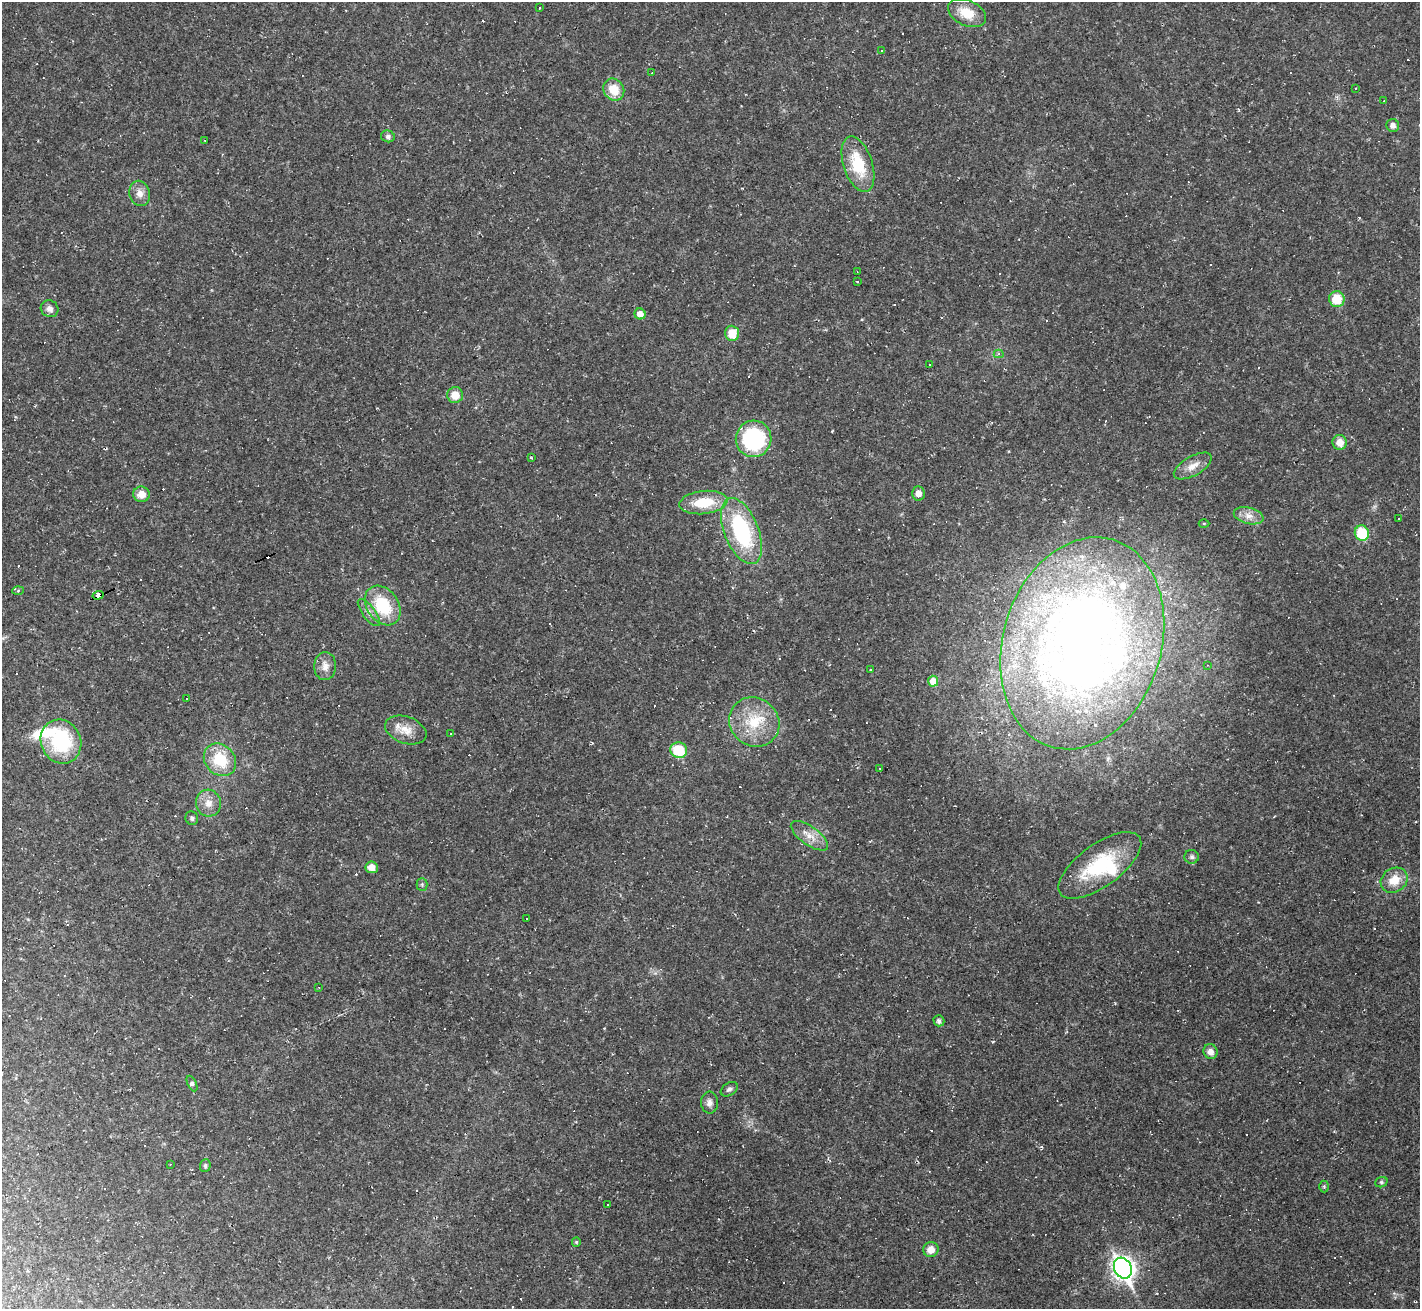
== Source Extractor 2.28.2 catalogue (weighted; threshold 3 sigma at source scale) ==
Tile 7 of 4 x 4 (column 3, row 2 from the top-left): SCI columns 2839-4256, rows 2899-4205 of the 5675 x 5664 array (HDU 1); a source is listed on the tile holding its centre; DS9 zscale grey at full resolution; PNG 1422 x 1311 px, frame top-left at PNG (2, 2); each listed source drawn as its Kron ellipse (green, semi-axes under 4 px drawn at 4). Shown black and unused: <1% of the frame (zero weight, under 2 of 3 exposures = <1% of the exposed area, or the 3 px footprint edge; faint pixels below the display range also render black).
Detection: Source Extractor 2.28.2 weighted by HDU 2 'WHT'; one run over the whole footprint, this tile lists its part. Background 0.0411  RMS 0.0068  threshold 0.0304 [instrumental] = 3 sigma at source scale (4.5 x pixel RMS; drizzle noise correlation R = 1.50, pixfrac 1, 0.05/0.05 arcsec/px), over >= 5 px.
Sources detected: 147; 70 cosmic-ray / hot-pixel residue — neither listed nor drawn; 4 inside a brighter listed object's ellipse — not listed separately; the other 73 listed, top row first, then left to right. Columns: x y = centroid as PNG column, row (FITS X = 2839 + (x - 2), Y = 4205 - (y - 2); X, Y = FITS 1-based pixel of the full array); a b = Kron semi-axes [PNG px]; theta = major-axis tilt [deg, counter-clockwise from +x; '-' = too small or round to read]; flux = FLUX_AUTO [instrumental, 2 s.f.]
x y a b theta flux
540 8 3 2 - 0.89
967 13 20 12 -24 14
882 51 3 2 - 0.73
652 73 3 2 - 0.85
1355 88 3 2 - 0.72
614 90 11 10 - 13
1384 101 3 2 - 0.68
1393 125 6 6 - 3.1
388 136 7 6 - 2
205 140 3 2 - 0.55
858 164 29 14 -72 28
140 193 13 10 -77 5.5
857 271 3 2 - 0.35
858 281 3 3 - 1.2
1337 299 8 7 - 15
50 309 9 8 - 3.5
640 314 5 5 - 5.9
732 333 7 7 - 13
999 354 5 4 - 2
930 364 3 3 - 5
455 395 8 8 - 9.3
754 439 18 18 - 75
1340 442 7 7 - 7
531 458 4 2 - 0.53
1193 466 21 9 30 7.4
918 493 7 6 - 4.6
141 494 8 7 - 7.4
703 502 24 11 6 21
1249 516 15 8 -14 5.7
1399 518 3 3 - 0.83
1204 524 5 3 - 0.67
741 531 35 17 -68 72
1362 533 8 7 - 29
18 591 6 4 3 0.8
98 595 5 3 - 75
383 606 21 15 -54 32
369 612 16 6 -53 3.9
1082 643 108 79 73 730
1207 665 4 2 - 0.4
325 666 14 11 87 5.5
870 670 3 2 - 0.86
933 681 5 5 - 8.4
186 699 3 2 - 0.55
754 722 26 24 -38 27
406 730 21 13 -19 10
451 734 3 2 - 0.48
61 742 22 20 -65 52
679 750 8 7 - 23
220 760 18 14 -46 25
880 768 3 2 - 0.49
208 803 13 12 - 7.4
192 818 7 6 - 1.8
809 836 22 9 -35 8.1
1192 857 7 7 - 1.8
1100 865 49 21 36 49
372 867 6 6 - 6
1394 880 14 11 34 12
422 884 6 5 - 1.2
527 918 3 3 - 13
319 987 4 2 - 0.47
939 1021 5 5 - 2.4
1210 1052 7 7 - 4.8
192 1083 8 4 -64 1.4
729 1089 9 6 33 2.1
709 1103 11 8 -87 3.2
170 1164 3 2 - 0.67
205 1166 6 5 - 1.4
1381 1182 6 5 - 1.1
1324 1187 6 5 - 0.99
608 1204 3 3 - 1.6
576 1242 5 4 - 0.83
931 1249 8 7 - 6.1
1123 1268 11 8 -62 410
Overlapping masked pixels (flux is a lower limit): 1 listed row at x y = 98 595